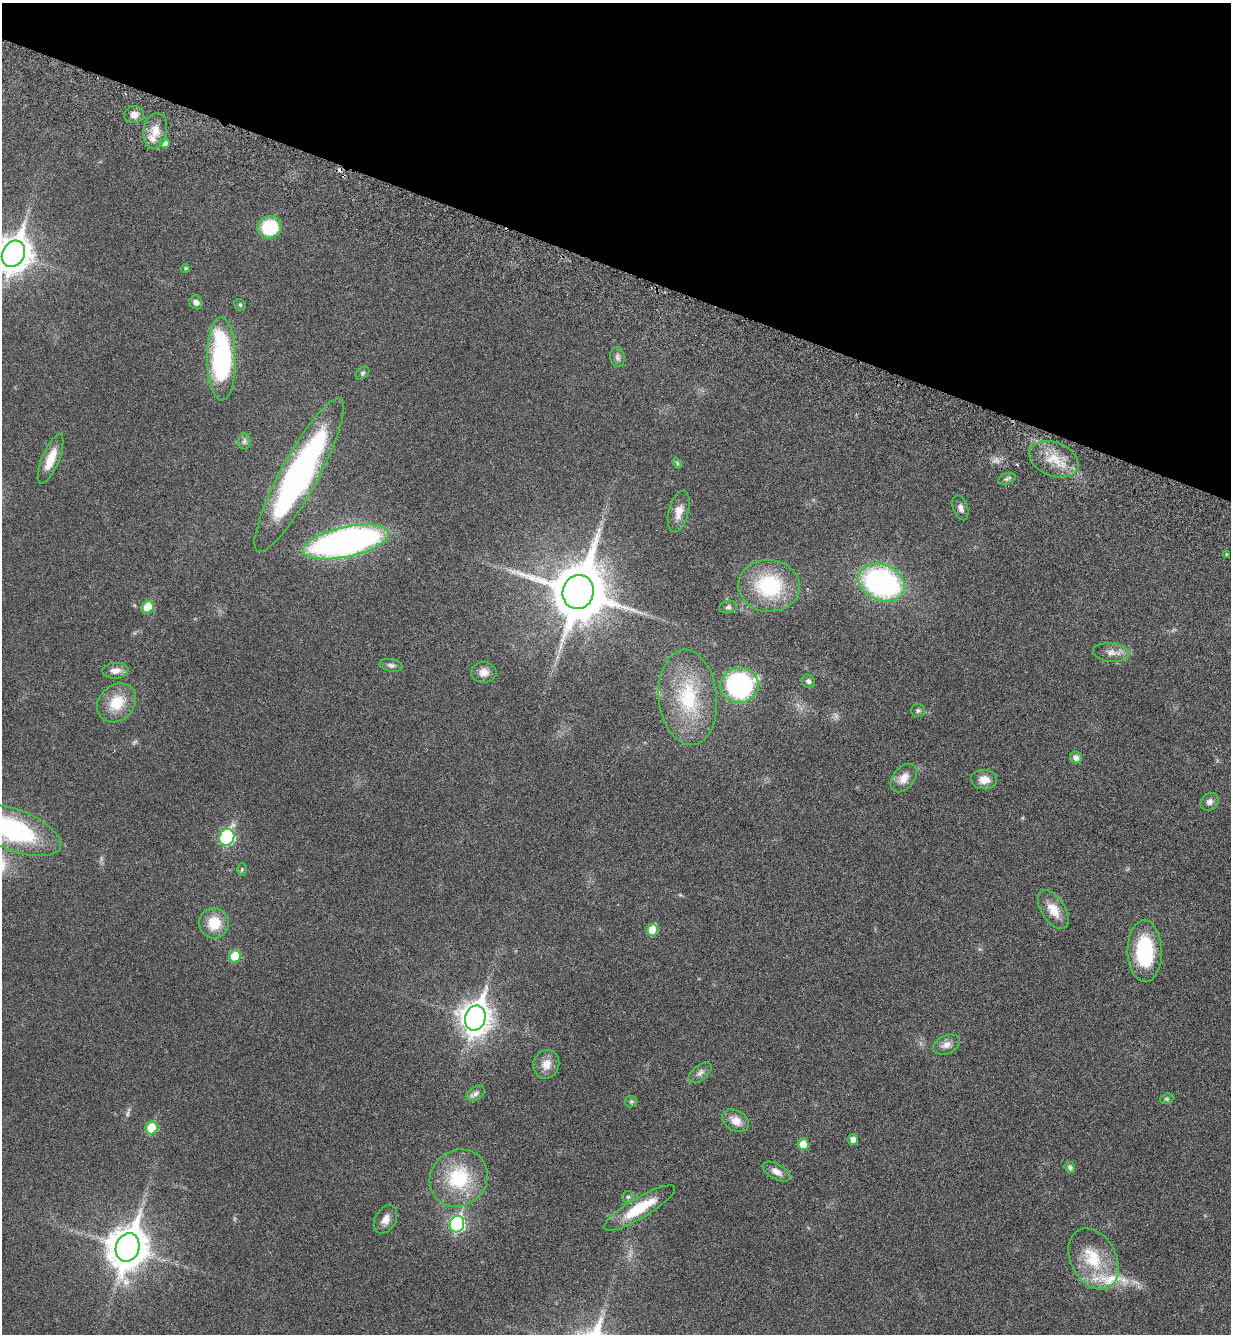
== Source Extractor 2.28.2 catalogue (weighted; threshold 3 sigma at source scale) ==
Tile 2 of 4 x 4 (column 2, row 1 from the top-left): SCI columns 1452-2680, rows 4075-5406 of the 5486 x 5479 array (HDU 1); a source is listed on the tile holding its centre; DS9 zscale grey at full resolution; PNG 1233 x 1336 px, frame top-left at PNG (2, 3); each listed source drawn as its Kron ellipse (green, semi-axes under 4 px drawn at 4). Shown black and unused: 20% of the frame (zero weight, under 3 of 6 exposures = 5% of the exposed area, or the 3 px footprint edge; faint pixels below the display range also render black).
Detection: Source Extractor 2.28.2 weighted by HDU 2 'WHT'; one run over the whole footprint, this tile lists its part. Background 0.0331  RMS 0.0029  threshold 0.012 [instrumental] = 3 sigma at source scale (4.09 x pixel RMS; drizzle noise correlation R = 1.36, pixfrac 0.8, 0.05/0.05 arcsec/px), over >= 5 px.
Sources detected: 73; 3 too faint to see at this stretch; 1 cosmic-ray / hot-pixel residue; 1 long thin detection or spike segment (spike, bleed or trail) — neither listed nor drawn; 1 inside a brighter listed object's ellipse — not listed separately; the other 67 listed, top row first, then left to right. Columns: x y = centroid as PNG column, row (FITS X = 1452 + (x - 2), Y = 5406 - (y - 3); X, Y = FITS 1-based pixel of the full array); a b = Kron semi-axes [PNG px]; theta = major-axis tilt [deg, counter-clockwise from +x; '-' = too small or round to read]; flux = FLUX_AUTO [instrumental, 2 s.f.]
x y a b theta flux
134 115 10 8 9 1.6
155 131 18 11 81 3.9
164 143 5 5 - 1.4
269 227 12 11 - 12
13 254 14 11 61 430
185 268 4 4 - 0.41
196 302 7 6 - 1
240 305 6 5 - 0.41
617 357 10 7 -81 0.84
221 359 42 14 -89 40
362 373 8 5 42 0.52
244 441 8 6 89 0.71
51 459 26 8 68 4.7
1054 459 26 16 -22 6.7
677 463 5 4 - 0.32
299 475 86 18 61 79
1007 479 9 5 20 0.61
960 508 13 7 -72 1.2
679 511 21 10 76 2.8
346 542 44 15 12 110
1227 554 3 3 - 0.56
882 582 24 18 -24 56
769 586 31 26 -4 20
578 592 17 15 75 1600
148 607 6 5 - 7.1
728 607 9 6 10 0.65
1111 652 18 9 -6 2.2
391 665 11 6 -10 0.85
115 671 13 8 5 1.9
484 672 12 10 0 2
808 681 7 6 - 0.79
740 685 19 17 13 41
688 697 48 29 -84 19
117 703 21 17 45 6.6
918 710 7 6 - 0.63
1076 758 6 5 - 1.3
904 778 16 10 52 2.8
984 780 13 9 -4 2.5
1210 802 9 8 - 1.1
13 830 50 20 -21 37
227 837 8 7 - 34
242 869 6 5 - 0.46
1053 910 22 12 -57 4.1
214 923 15 15 - 6.1
653 930 6 5 - 6.7
1145 951 31 17 -89 20
235 956 6 5 - 7.9
475 1018 13 10 75 320
946 1045 14 9 23 1.8
546 1064 14 13 - 2.7
700 1073 14 7 39 1.2
476 1093 10 6 33 0.95
1167 1099 7 5 19 0.42
631 1102 6 5 - 0.44
736 1121 14 10 -31 2.9
152 1128 6 6 - 10
853 1139 5 5 - 1.4
803 1144 5 5 - 4.7
1070 1167 5 5 - 0.77
776 1171 15 7 -29 1.8
459 1178 30 27 40 16
628 1197 6 6 - 0.52
639 1208 41 10 31 10
385 1219 15 10 60 2.1
457 1224 8 7 - 41
128 1247 14 11 70 630
1094 1259 32 23 -62 12
Isophote crosses this tile's border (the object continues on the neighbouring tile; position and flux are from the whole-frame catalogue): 2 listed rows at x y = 13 254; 13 830